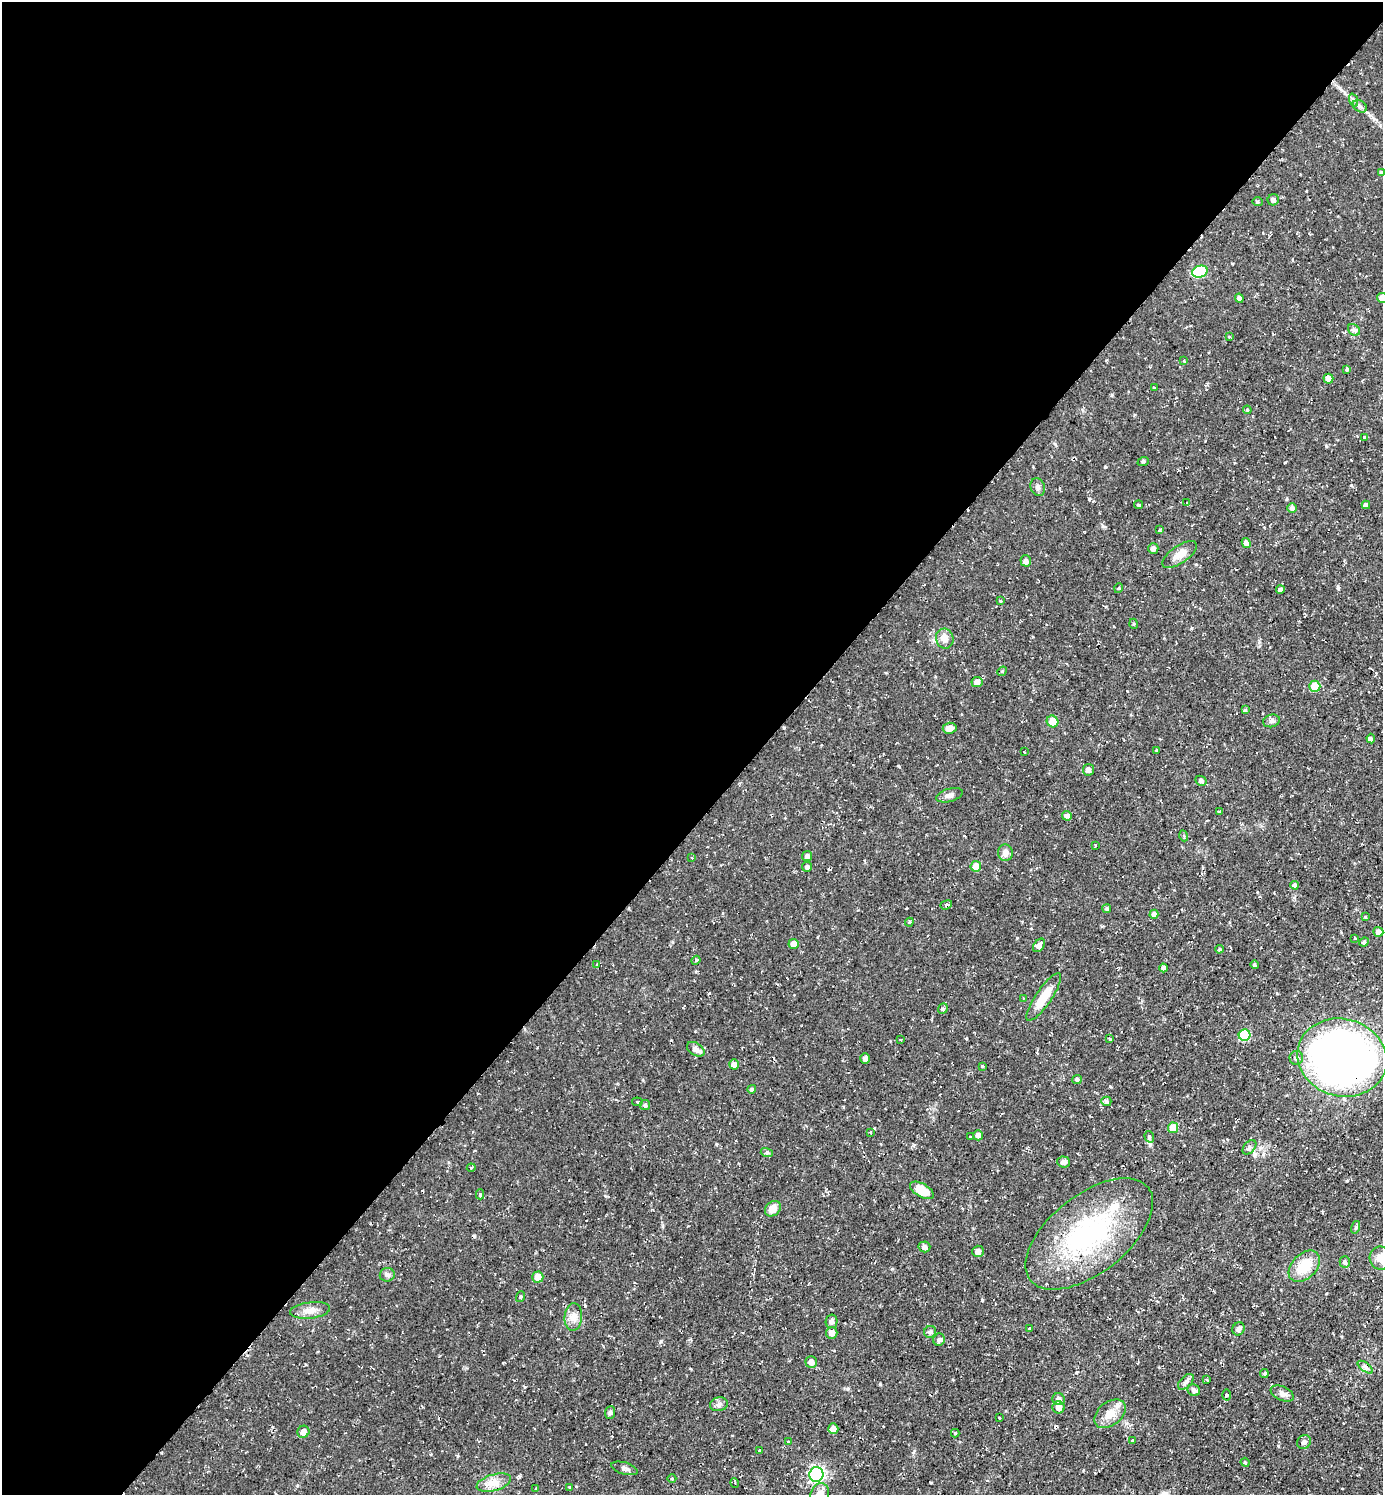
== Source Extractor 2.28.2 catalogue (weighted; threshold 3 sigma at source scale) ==
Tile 5 of 4 x 4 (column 1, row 2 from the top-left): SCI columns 153-1533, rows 2987-4479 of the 5974 x 5972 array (HDU 1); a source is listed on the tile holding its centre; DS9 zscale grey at full resolution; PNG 1385 x 1497 px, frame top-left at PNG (2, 2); each listed source drawn as its Kron ellipse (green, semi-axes under 4 px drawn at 4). Shown black and unused: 55% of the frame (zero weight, under 2 of 3 exposures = <1% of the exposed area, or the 3 px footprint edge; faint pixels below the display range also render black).
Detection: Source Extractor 2.28.2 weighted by HDU 2 'WHT'; one run over the whole footprint, this tile lists its part. Background 0.0531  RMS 0.0061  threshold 0.0274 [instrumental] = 3 sigma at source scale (4.5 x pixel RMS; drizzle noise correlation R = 1.50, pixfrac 1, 0.05/0.05 arcsec/px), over >= 5 px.
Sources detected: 156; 1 inside a brighter object's white glare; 7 cosmic-ray / hot-pixel residue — neither listed nor drawn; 1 inside a brighter listed object's ellipse — not listed separately; the other 147 listed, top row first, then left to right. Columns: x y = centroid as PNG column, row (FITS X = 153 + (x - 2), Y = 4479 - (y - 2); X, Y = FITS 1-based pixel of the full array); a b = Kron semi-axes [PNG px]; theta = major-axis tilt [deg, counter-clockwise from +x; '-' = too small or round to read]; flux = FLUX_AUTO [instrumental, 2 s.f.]
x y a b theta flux
1353 100 7 4 -71 1.2
1360 106 8 5 -31 1.6
1381 172 4 3 - 0.93
1273 200 6 5 - 1.9
1257 202 5 4 - 0.91
1200 272 8 6 21 33
1239 298 4 4 - 2.4
1382 298 5 5 - 4.1
1354 330 7 5 -43 1.4
1229 337 4 4 - 0.85
1184 361 3 3 - 1.7
1347 369 3 3 - 2.4
1328 379 5 5 - 6.2
1155 388 4 2 - 0.59
1247 410 4 4 - 0.59
1364 437 4 3 - 1.2
1143 462 6 3 19 0.79
1038 487 9 7 -72 2
1187 503 4 3 - 0.59
1139 505 4 3 - 2
1366 505 4 4 - 2.5
1292 508 5 5 - 1.9
1160 530 4 3 - 0.82
1246 543 5 4 - 3.7
1153 548 5 5 - 2.2
1180 554 20 8 35 6.5
1026 561 5 5 - 2.5
1119 588 5 3 - 0.6
1280 590 4 4 - 1.9
1001 601 4 3 - 0.65
1134 624 5 3 - 0.6
945 639 10 8 -74 4.2
1002 671 5 4 - 0.75
977 682 5 5 - 3.3
1315 686 5 5 - 13
1245 710 4 4 - 0.98
1052 721 6 5 - 9.8
1271 721 8 6 15 1.6
950 728 7 5 5 3.6
1371 739 5 4 - 1.4
1157 750 3 3 - 0.84
1024 752 3 2 - 0.82
1088 770 6 5 - 2.3
1201 781 6 5 - 1.2
950 795 13 6 15 2.6
1219 812 3 3 - 0.66
1067 816 5 4 - 2.6
1184 836 5 3 - 0.76
1096 846 3 3 - 1.4
1005 853 8 7 - 3.8
807 856 5 5 - 2.2
692 858 3 2 - 0.48
976 866 5 5 - 7.8
807 867 5 5 - 1.7
1295 885 4 4 - 2.4
946 905 6 4 20 1.7
1107 909 4 4 - 1
1154 914 4 4 - 2.5
1365 917 4 3 - 0.49
909 922 4 3 - 0.8
1378 932 5 5 - 2.9
1355 938 4 2 - 0.49
1364 942 5 4 - 1.7
794 944 5 5 - 3.7
1039 945 7 5 52 3.1
1219 949 4 3 - 0.81
696 960 4 3 - 0.86
597 964 4 3 - 1.2
1255 965 4 3 - 0.98
1164 968 4 4 - 2.8
1044 997 28 8 56 13
1023 998 3 3 - 0.57
943 1009 5 4 - 1
1245 1035 6 6 - 34
1110 1039 4 3 - 0.67
900 1040 3 2 - 0.85
696 1049 10 6 -32 3.6
865 1058 5 5 - 2.1
1296 1058 7 6 - 1.9
1342 1058 45 39 -15 430
734 1064 5 4 - 2.9
982 1066 4 3 - 0.49
1077 1079 5 4 - 1.5
752 1089 4 4 - 0.98
1106 1101 5 5 - 1.6
637 1102 5 2 - 0.73
645 1105 5 5 - 0.97
1173 1128 5 5 - 14
870 1132 3 3 - 0.82
978 1135 5 4 - 2.6
970 1137 3 2 - 0.41
1149 1137 6 4 -71 0.96
1249 1147 8 5 47 1.5
767 1153 6 4 -18 0.9
1064 1162 6 5 - 2.6
471 1168 4 4 - 0.68
922 1190 13 6 -30 11
480 1194 5 4 - 1.6
773 1209 9 7 43 6.1
1356 1227 6 4 73 0.9
1089 1234 75 39 38 98
924 1247 6 5 - 2.7
978 1251 6 5 - 3
1381 1258 11 11 - 6.2
1345 1262 6 5 - 1.7
1304 1266 18 12 45 15
387 1275 7 6 - 1.6
538 1277 5 5 - 6.9
520 1297 5 3 - 0.77
310 1310 20 8 7 5
573 1317 14 9 84 4.5
831 1321 7 6 - 2.4
1030 1328 3 3 - 1.4
1238 1329 7 6 - 1.8
930 1332 6 5 - 1.4
832 1333 6 5 - 4.2
939 1340 6 6 - 1.4
811 1362 6 5 - 3.5
1365 1367 9 4 -36 1.8
1264 1374 4 3 - 0.85
1207 1380 4 3 - 0.52
1186 1382 10 5 45 1.8
1194 1390 6 5 - 2.1
1282 1394 12 7 -25 2.8
1226 1395 5 3 - 0.87
1059 1399 6 6 - 2.6
719 1404 9 7 12 2.2
1059 1407 6 6 - 3.9
610 1413 6 5 - 1.2
1110 1414 18 11 39 7.5
999 1418 3 2 - 0.57
833 1429 5 5 - 4.1
303 1432 6 6 - 4.5
955 1433 4 4 - 0.95
1132 1440 4 3 - 0.51
788 1442 3 3 - 0.79
1304 1442 7 6 - 2.1
759 1450 3 3 - 1.3
1245 1462 4 3 - 0.68
624 1468 13 6 -16 2
816 1474 7 7 - 120
672 1479 4 3 - 0.46
494 1483 18 8 16 5.8
735 1483 5 3 - 0.59
536 1488 3 2 - 0.47
570 1488 3 3 - 0.78
820 1494 11 9 69 4.3
Overlapping masked pixels (flux is a lower limit): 1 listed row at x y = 1342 1058
Isophote crosses this tile's border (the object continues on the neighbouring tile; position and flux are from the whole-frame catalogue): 4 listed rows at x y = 1381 172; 1382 298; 1381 1258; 820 1494
Unlisted compact peaks at least as high as the median listed source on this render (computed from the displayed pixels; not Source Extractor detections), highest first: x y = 1089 499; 1105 467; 880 1384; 982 1300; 661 1341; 1351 485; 1338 588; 1326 446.